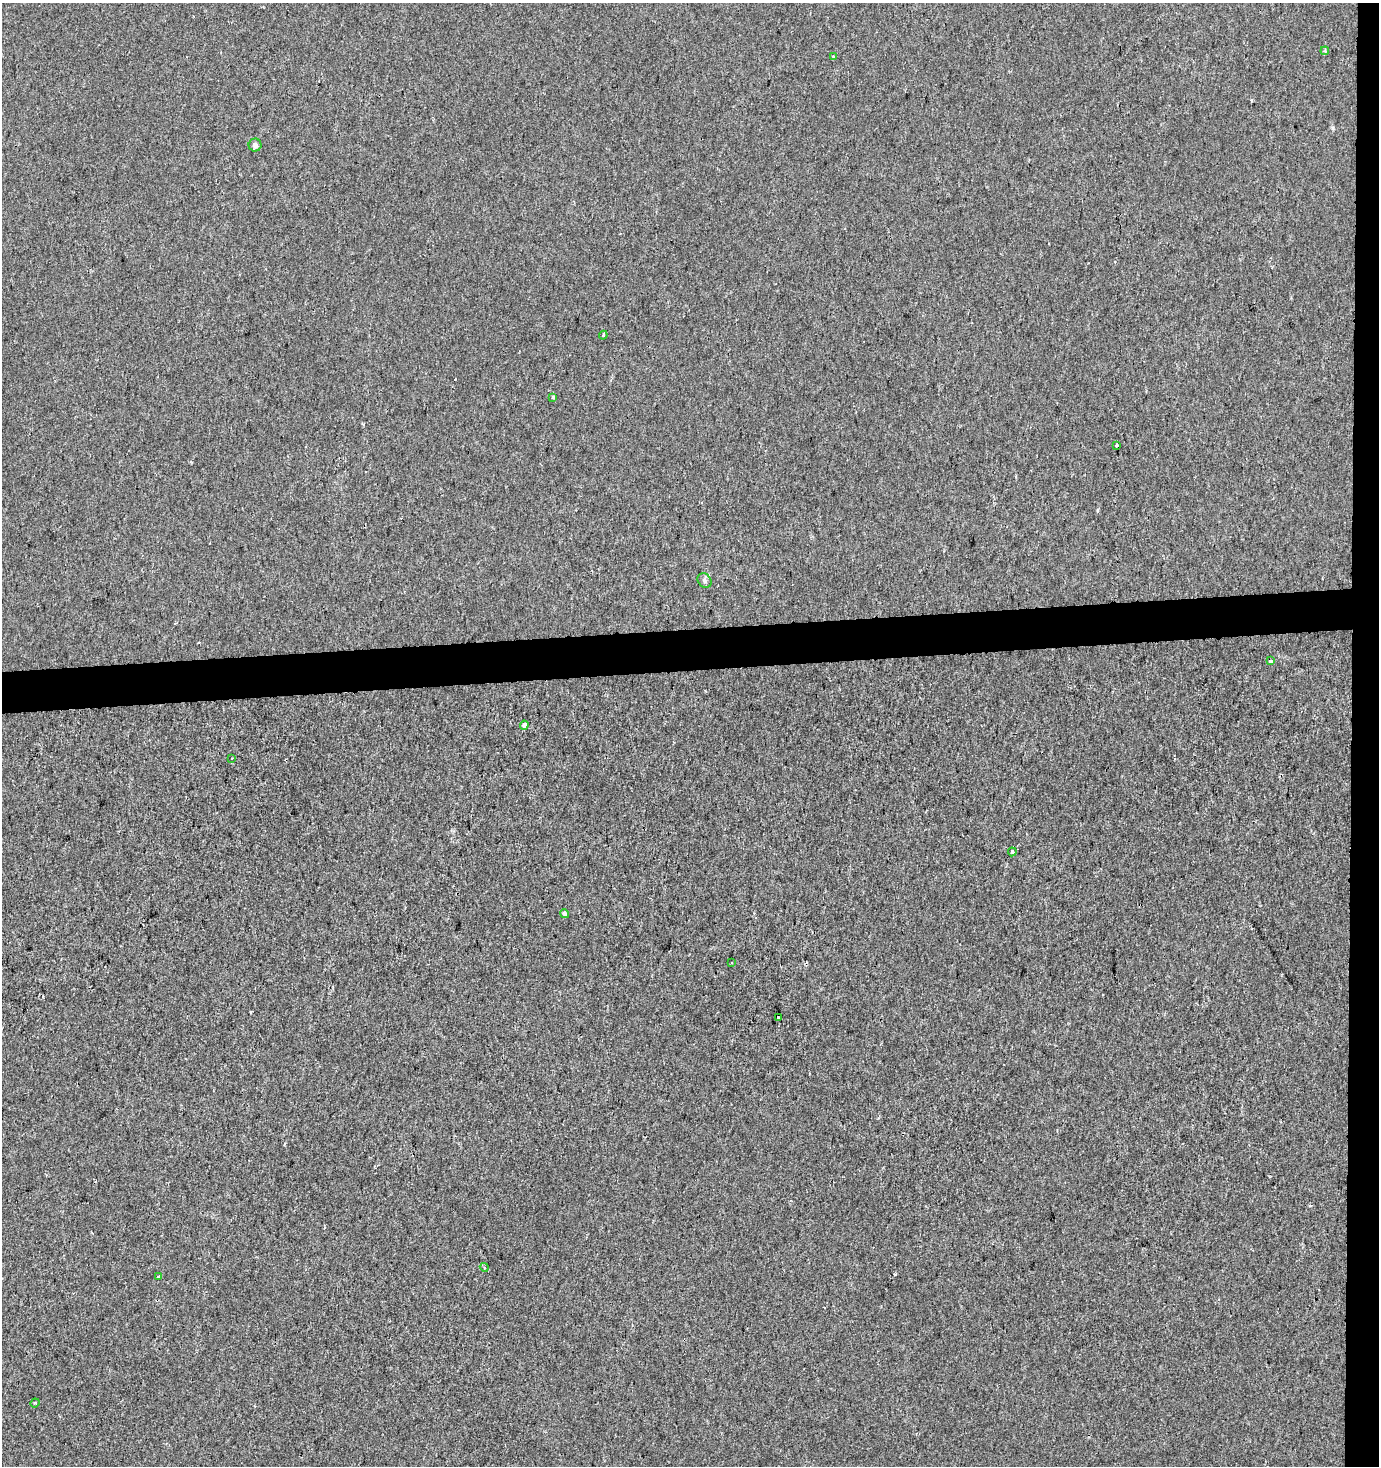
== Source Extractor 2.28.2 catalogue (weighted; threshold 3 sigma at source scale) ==
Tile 6 of 3 x 3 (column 3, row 2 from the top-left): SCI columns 2755-4131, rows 1465-2928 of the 4131 x 4392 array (HDU 1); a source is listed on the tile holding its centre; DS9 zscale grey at full resolution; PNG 1381 x 1468 px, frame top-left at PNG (2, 3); each listed source drawn as its Kron ellipse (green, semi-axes under 4 px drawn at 4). Shown black and unused: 5% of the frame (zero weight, under 2 of 3 exposures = <1% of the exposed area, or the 3 px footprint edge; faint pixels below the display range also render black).
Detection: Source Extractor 2.28.2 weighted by HDU 2 'WHT'; one run over the whole footprint, this tile lists its part. Background 7.20e-04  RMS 0.0053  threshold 0.0239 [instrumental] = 3 sigma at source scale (4.5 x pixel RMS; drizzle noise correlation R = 1.50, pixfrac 1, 0.0396/0.0396 arcsec/px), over >= 5 px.
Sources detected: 20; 3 cosmic-ray / hot-pixel residue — neither listed nor drawn; the other 17 listed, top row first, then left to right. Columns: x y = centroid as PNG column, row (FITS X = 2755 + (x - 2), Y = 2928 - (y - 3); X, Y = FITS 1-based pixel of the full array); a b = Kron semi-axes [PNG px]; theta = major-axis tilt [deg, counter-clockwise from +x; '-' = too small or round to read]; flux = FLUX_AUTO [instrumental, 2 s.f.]
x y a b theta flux
1325 51 4 3 - 0.59
833 56 4 2 - 0.4
255 145 6 6 - 1.8
603 335 4 3 - 0.63
553 397 4 3 - 0.72
1117 445 3 3 - 2.7
704 580 8 6 -48 1.4
1270 661 3 3 - 4.3
524 725 4 3 - 15
232 758 3 2 - 0.73
1012 852 4 3 - 5
564 914 4 4 - 1.1
732 963 3 2 - 0.46
779 1017 3 3 - 3.9
484 1267 4 3 - 0.61
158 1277 4 3 - 0.94
35 1403 4 4 - 0.59